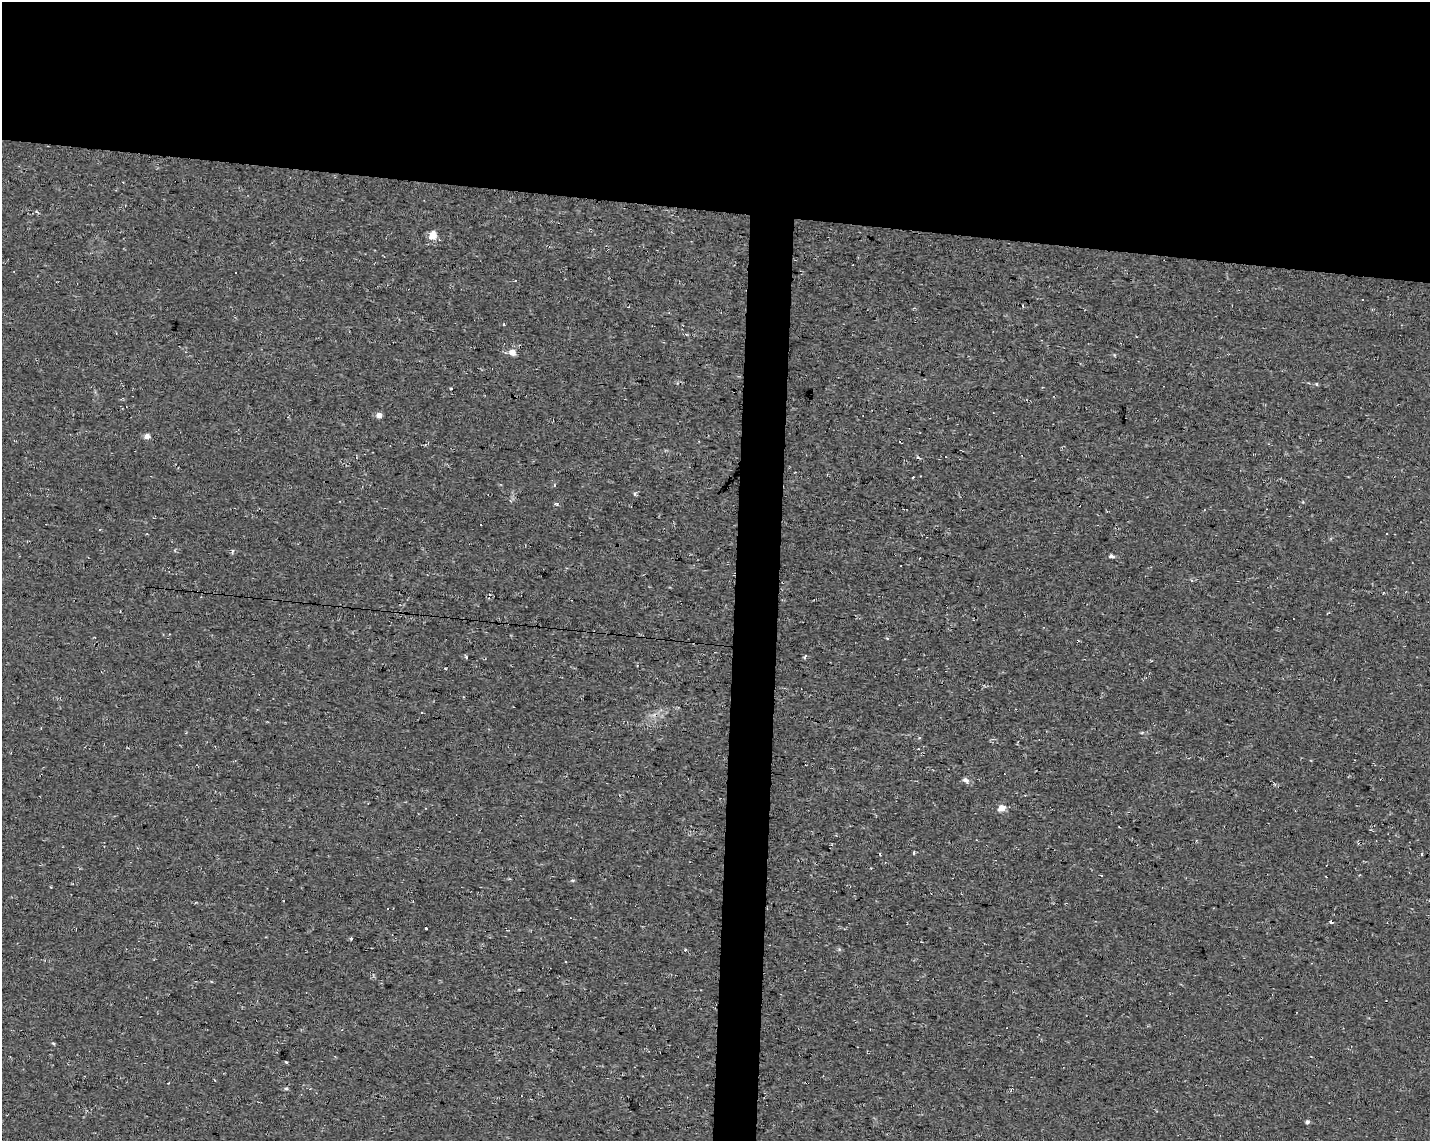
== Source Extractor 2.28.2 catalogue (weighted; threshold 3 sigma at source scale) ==
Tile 2 of 3 x 4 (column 2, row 1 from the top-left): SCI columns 1708-3135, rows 3419-4557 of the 4791 x 4560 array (HDU 1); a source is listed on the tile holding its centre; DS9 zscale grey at full resolution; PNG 1432 x 1143 px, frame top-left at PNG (2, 2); no overlay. Shown black and unused: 21% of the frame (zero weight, under 2 of 3 exposures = <1% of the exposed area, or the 3 px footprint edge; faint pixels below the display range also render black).
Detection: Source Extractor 2.28.2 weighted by HDU 2 'WHT'; one run over the whole footprint, this tile lists its part. Background 0.012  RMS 0.008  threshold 0.0358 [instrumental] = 3 sigma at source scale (4.5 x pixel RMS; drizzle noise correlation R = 1.50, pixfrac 1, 0.0396/0.0396 arcsec/px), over >= 5 px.
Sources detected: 30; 7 cosmic-ray / hot-pixel residue — not listed; the other 23 listed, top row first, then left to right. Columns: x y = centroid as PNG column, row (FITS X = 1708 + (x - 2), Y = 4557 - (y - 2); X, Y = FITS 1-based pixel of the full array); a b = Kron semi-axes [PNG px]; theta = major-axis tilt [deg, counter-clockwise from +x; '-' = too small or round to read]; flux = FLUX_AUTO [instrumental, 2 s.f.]
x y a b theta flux
432 236 8 7 - 10
1362 299 3 2 - 0.91
512 352 6 5 - 8.6
1317 384 4 4 - 1.5
379 415 5 5 - 5.4
147 436 5 5 - 5.5
918 458 6 3 -10 1.1
913 477 3 2 - 0.68
556 503 6 4 9 1.3
1112 556 5 4 - 2.5
466 657 4 4 - 1.1
966 780 9 6 -33 2.8
1002 808 5 4 - 15
914 853 3 3 - 6.4
572 880 5 3 - 0.86
51 887 4 2 - 0.57
387 909 3 3 - 2.7
1331 922 3 3 - 2.1
351 939 4 3 - 1.1
53 1043 5 3 - 0.86
286 1062 4 2 - 0.93
285 1089 6 4 -18 1.2
1307 1122 5 4 - 2